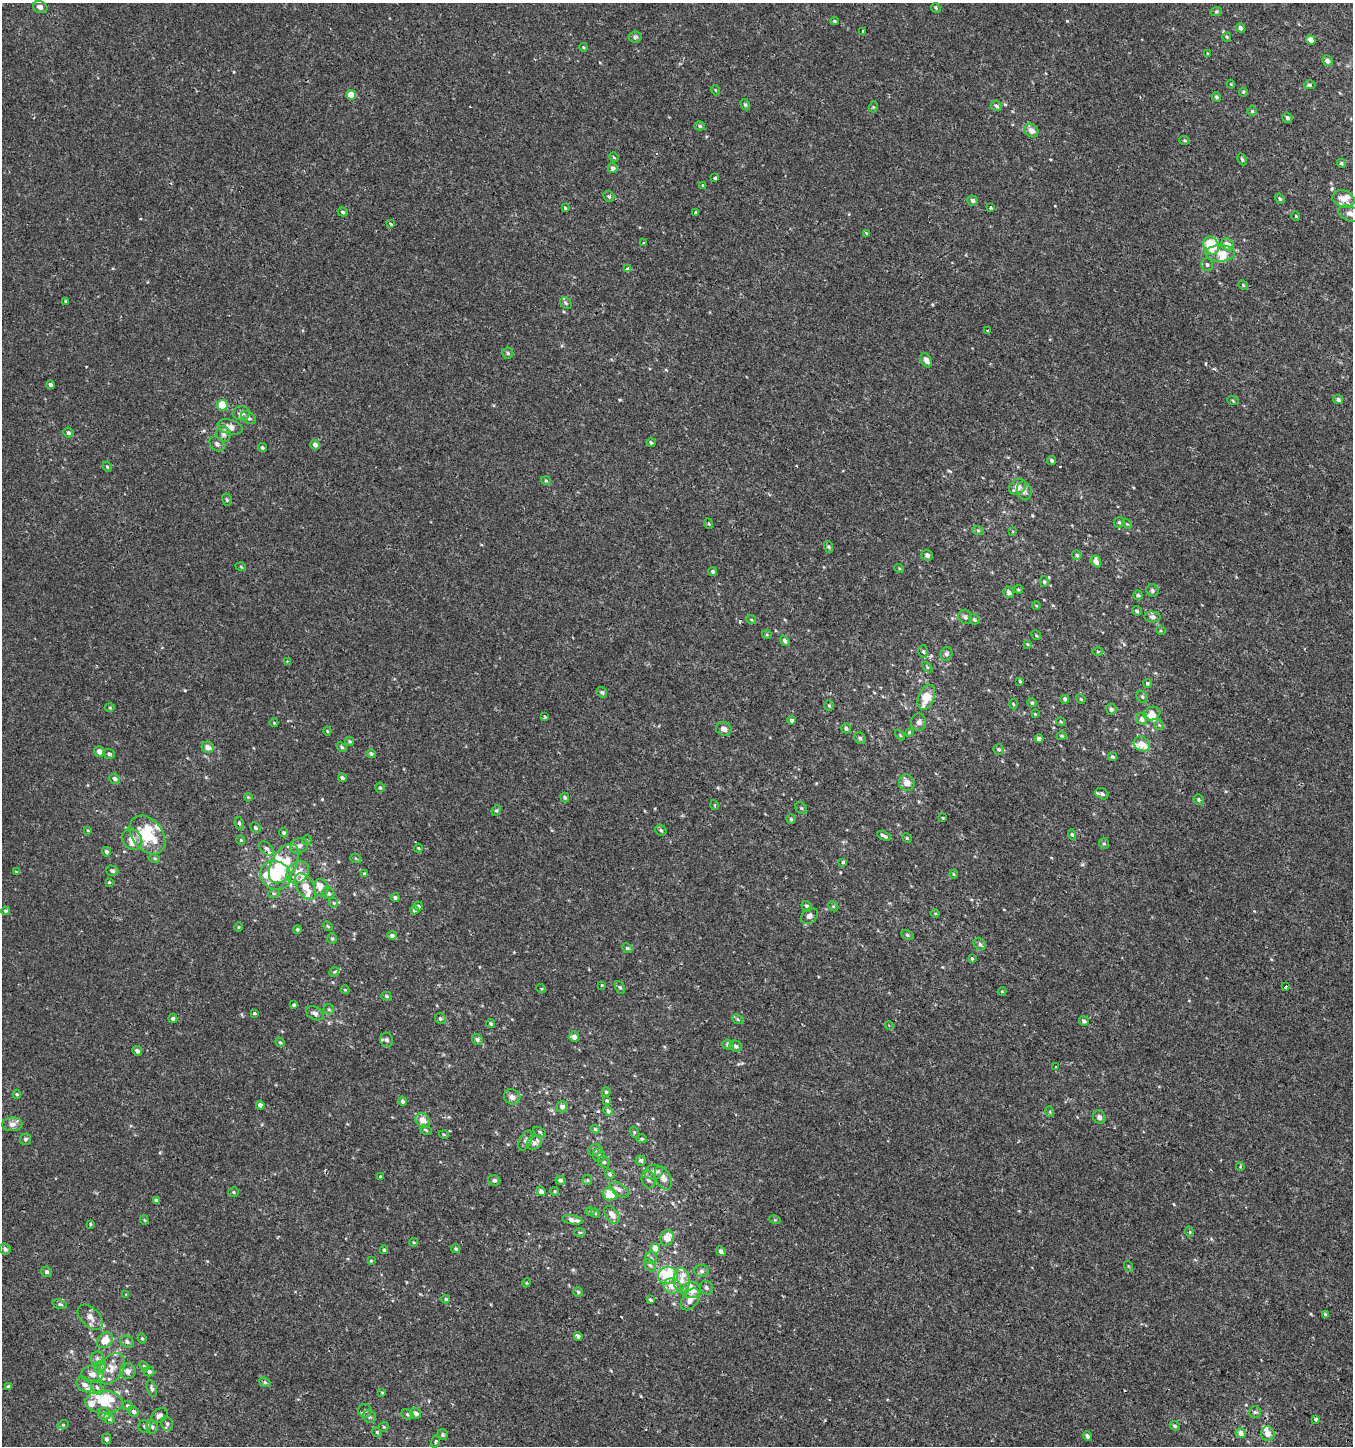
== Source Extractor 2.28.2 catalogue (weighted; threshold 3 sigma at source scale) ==
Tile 6 of 4 x 4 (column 2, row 2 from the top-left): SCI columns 1607-2957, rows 2939-4382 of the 5982 x 5886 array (HDU 1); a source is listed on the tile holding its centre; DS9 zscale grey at full resolution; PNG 1355 x 1448 px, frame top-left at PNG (2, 3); each listed source drawn as its Kron ellipse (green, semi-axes under 4 px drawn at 4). Shown black and unused: <1% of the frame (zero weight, under 2 of 3 exposures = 3% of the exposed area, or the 3 px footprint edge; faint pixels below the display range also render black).
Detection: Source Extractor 2.28.2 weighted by HDU 2 'WHT'; one run over the whole footprint, this tile lists its part. Background 4.91e-04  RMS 0.0027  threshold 0.0123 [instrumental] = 3 sigma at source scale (4.5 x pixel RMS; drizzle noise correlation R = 1.50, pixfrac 1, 0.0396/0.0396 arcsec/px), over >= 5 px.
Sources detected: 393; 1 inside a brighter object's white glare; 5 cosmic-ray / hot-pixel residue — neither listed nor drawn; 34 inside a brighter listed object's ellipse — not listed separately; the other 353 listed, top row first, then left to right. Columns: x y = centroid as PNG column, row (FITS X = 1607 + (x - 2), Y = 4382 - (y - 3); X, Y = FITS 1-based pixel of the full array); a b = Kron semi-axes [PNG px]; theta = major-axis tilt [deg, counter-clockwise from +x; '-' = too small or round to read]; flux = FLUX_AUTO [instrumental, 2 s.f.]
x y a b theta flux
40 7 7 6 - 0.91
936 8 5 4 - 0.32
1216 12 6 3 19 0.32
834 21 4 3 - 0.31
1240 28 5 4 - 0.85
863 31 3 3 - 0.9
635 37 6 5 - 0.57
1227 37 5 4 - 0.3
1311 40 5 4 - 1.9
583 47 4 3 - 0.25
1207 53 4 2 - 0.21
1327 61 5 5 - 0.94
1231 84 4 3 - 0.22
1309 85 6 4 -2 0.38
715 90 5 3 - 0.21
1243 92 4 4 - 0.3
351 95 5 4 - 3.5
1216 97 5 4 - 0.47
745 105 6 4 -61 0.42
996 106 6 5 - 0.54
873 107 5 3 - 0.24
1252 111 5 4 - 0.39
1287 118 5 4 - 0.65
700 126 5 4 - 0.39
1031 130 7 6 - 1.7
1185 140 5 3 - 0.29
614 157 5 4 - 0.26
1242 159 6 3 -63 0.36
1341 163 4 4 - 0.36
613 168 5 4 - 0.62
715 178 3 3 - 1
703 185 4 3 - 0.24
609 196 6 5 - 0.43
1280 199 5 4 - 0.36
1343 199 11 8 -19 2.4
973 201 5 5 - 0.65
565 208 4 3 - 0.27
990 208 3 3 - 0.78
343 212 5 4 - 0.38
696 212 4 3 - 6.2
1350 213 12 7 -18 1.3
1296 216 4 3 - 0.2
391 224 4 3 - 0.7
866 233 4 3 - 0.49
643 243 3 3 - 0.71
1211 245 9 7 -65 6.8
1227 245 6 5 - 1.8
1220 253 15 8 2 2.4
1207 264 6 6 - 0.56
627 269 3 3 - 1.5
1243 285 5 4 - 0.28
66 301 4 3 - 0.28
566 303 6 5 - 0.42
988 331 3 2 - 0.25
508 353 5 5 - 0.47
926 360 8 5 -61 1.1
50 385 4 4 - 0.5
1338 400 5 4 - 0.67
1233 401 6 3 -20 0.25
222 405 5 5 - 7.7
241 413 8 7 - 1.3
249 418 8 5 -35 0.78
230 427 13 7 -15 1.9
68 433 5 5 - 0.6
224 434 8 7 - 0.93
651 442 4 3 - 0.32
217 444 8 6 -45 0.72
315 445 5 4 - 1.1
262 447 4 4 - 0.43
1052 460 5 4 - 0.49
107 467 5 4 - 0.36
546 481 5 3 - 0.23
1018 487 9 7 38 2
1024 491 9 7 -74 1.1
227 500 6 5 - 0.42
1119 522 5 5 - 0.37
709 524 5 3 - 0.22
1127 524 5 3 - 0.24
978 530 6 4 -18 0.36
1013 532 3 2 - 0.34
829 547 6 4 -71 0.34
927 555 5 5 - 0.71
1077 555 5 4 - 0.5
1096 561 6 4 -71 1.7
241 567 5 3 - 0.23
899 568 5 3 - 0.22
713 572 4 4 - 0.45
1044 582 5 4 - 0.34
1018 589 4 4 - 0.29
1152 590 6 6 - 0.54
1009 592 6 5 - 0.84
1138 595 5 4 - 0.4
1036 605 4 3 - 0.24
1137 611 5 4 - 0.47
965 617 7 6 - 0.69
1152 617 8 5 -5 0.68
751 619 5 3 - 0.24
974 619 5 5 - 0.43
1161 631 5 3 - 0.24
767 635 5 3 - 0.25
1036 635 5 4 - 0.27
785 641 6 4 -53 0.6
1027 644 4 3 - 0.25
923 651 6 4 -74 0.43
1098 651 5 3 - 0.29
947 654 7 6 - 0.61
287 661 3 3 - 0.19
927 667 6 4 -46 0.29
1020 681 3 3 - 0.31
1147 683 5 4 - 0.35
602 692 6 5 - 0.52
926 697 13 7 68 4.7
1142 697 6 5 - 0.47
1065 699 4 3 - 0.66
1081 699 5 4 - 0.29
1032 703 5 4 - 0.29
1013 704 5 3 - 0.24
829 705 5 4 - 0.34
110 707 5 3 - 0.25
1111 709 5 5 - 0.77
1035 714 4 4 - 0.18
1152 714 8 6 18 1.8
544 716 4 3 - 0.4
1142 719 6 5 - 1.1
792 720 4 4 - 0.62
919 722 8 7 - 0.89
1061 722 5 4 - 0.31
274 723 4 3 - 0.19
1159 725 5 5 - 0.35
846 728 5 4 - 0.49
724 729 8 6 -21 1.1
327 731 4 4 - 0.23
909 732 4 3 - 0.24
900 735 6 4 -45 0.29
1062 736 5 4 - 0.29
860 738 6 5 - 0.41
1039 738 4 3 - 0.77
349 741 5 4 - 0.33
1142 744 9 7 -33 2.2
208 747 6 5 - 1.5
342 747 6 4 -41 0.38
999 749 5 5 - 0.47
99 751 5 5 - 1.4
109 754 6 5 - 0.68
371 754 4 4 - 0.5
1113 757 4 4 - 0.43
342 778 4 4 - 0.59
115 779 5 5 - 0.76
907 783 8 8 - 1.8
380 788 5 4 - 0.4
1102 794 7 5 -29 0.68
248 797 4 3 - 0.23
565 798 5 3 - 0.4
1199 800 5 5 - 0.46
715 805 5 3 - 0.23
801 808 6 5 - 0.41
496 810 5 4 - 0.36
943 818 4 3 - 0.21
791 819 4 4 - 0.34
239 823 6 4 -80 0.52
255 828 6 5 - 0.48
88 830 4 3 - 0.22
661 830 6 5 - 0.44
284 833 5 4 - 0.42
147 835 21 15 -51 11
1072 835 5 4 - 0.39
884 836 7 3 -25 0.65
907 838 5 4 - 0.28
132 839 11 9 -46 2.1
241 840 5 4 - 0.25
307 840 5 4 - 0.36
1104 844 5 5 - 0.38
299 846 9 7 22 1.3
266 848 9 5 -37 0.91
418 848 4 4 - 0.26
106 852 5 4 - 0.66
155 858 5 4 - 0.35
356 859 5 3 - 0.29
843 862 4 4 - 0.3
284 864 21 12 60 8.3
112 871 6 5 - 0.54
16 872 4 4 - 0.22
298 872 12 9 44 2.5
364 873 4 3 - 0.26
954 874 4 4 - 0.26
275 875 16 14 -25 10
109 882 4 3 - 0.25
306 887 15 8 -57 2.9
321 888 9 7 -74 1.8
274 893 5 4 - 0.32
328 893 6 5 - 0.62
395 897 4 4 - 0.49
334 903 5 3 - 0.26
418 906 5 4 - 0.71
807 906 5 5 - 0.58
833 906 5 4 - 0.33
414 910 4 3 - 1.3
5 911 4 4 - 0.38
935 913 4 4 - 0.33
809 916 9 7 40 1
328 926 5 4 - 0.27
238 927 5 3 - 0.19
297 929 4 4 - 0.34
392 935 5 4 - 0.68
907 935 6 4 -28 0.41
332 939 5 4 - 0.34
980 944 7 5 -44 0.53
627 948 5 4 - 0.33
972 958 3 3 - 0.82
334 972 5 4 - 0.29
602 985 4 4 - 0.2
620 987 6 4 -61 0.43
1286 987 4 3 - 1.8
541 988 5 3 - 0.26
345 990 4 4 - 0.24
1002 991 4 4 - 0.23
386 996 5 4 - 0.37
294 1005 4 3 - 1.5
329 1009 6 5 - 0.37
254 1013 3 3 - 0.87
315 1013 9 6 -27 0.84
440 1018 6 5 - 0.5
173 1019 4 4 - 0.52
738 1019 6 4 -24 0.42
1084 1021 5 4 - 0.61
491 1024 4 4 - 0.39
889 1025 4 3 - 0.23
574 1037 5 5 - 1.2
477 1039 5 5 - 0.62
386 1040 7 6 - 0.73
280 1042 5 4 - 0.33
728 1045 6 5 - 0.69
736 1046 6 5 - 0.64
137 1051 5 4 - 0.86
1056 1067 2 2 - 0.14
606 1092 4 4 - 0.42
17 1094 4 3 - 0.31
512 1097 8 7 - 1.3
607 1100 3 3 - 1.2
403 1101 5 4 - 0.59
260 1105 4 4 - 0.94
562 1107 5 5 - 0.93
608 1111 5 4 - 0.59
1050 1112 5 3 - 0.25
1099 1117 7 6 - 0.94
423 1120 8 6 -47 1.9
12 1124 10 7 3 1.3
595 1129 5 4 - 0.33
426 1130 6 3 -27 0.3
540 1132 7 4 -28 0.39
634 1132 6 4 -73 0.3
444 1135 5 3 - 0.23
26 1139 6 5 - 0.55
642 1139 5 4 - 0.32
525 1140 11 6 62 0.75
534 1143 8 6 37 0.97
595 1150 7 5 27 0.55
599 1155 7 6 - 0.51
641 1160 5 5 - 0.56
604 1162 6 5 - 0.53
1240 1167 4 3 - 0.2
654 1172 9 7 9 1.6
610 1174 5 4 - 0.39
380 1177 4 3 - 0.73
663 1178 13 7 -66 1.5
494 1180 6 5 - 0.49
560 1180 5 4 - 0.5
587 1180 5 5 - 0.34
649 1180 9 6 -75 0.74
619 1190 10 6 -36 0.87
541 1191 5 4 - 0.79
555 1191 4 4 - 0.29
233 1192 5 4 - 0.38
610 1194 7 6 - 4
156 1200 4 3 - 0.61
590 1211 4 4 - 0.26
595 1213 5 4 - 0.26
612 1215 10 6 -54 1.7
144 1220 4 4 - 0.27
573 1220 10 4 -10 1.3
775 1220 6 3 -17 0.24
90 1224 3 3 - 0.43
580 1232 6 3 0 0.27
1190 1232 5 3 - 0.23
667 1238 8 6 73 2.5
414 1242 4 4 - 0.25
655 1248 5 5 - 1.6
5 1249 6 5 - 0.71
456 1249 4 4 - 0.35
384 1250 4 3 - 0.34
721 1251 5 4 - 0.79
651 1258 6 6 - 0.59
371 1261 4 4 - 0.25
650 1265 7 5 -52 0.52
1128 1266 5 3 - 0.22
702 1271 7 6 - 0.72
47 1272 5 5 - 0.54
668 1276 10 8 5 6.3
682 1280 12 8 -87 2.1
526 1283 4 3 - 0.23
672 1286 8 7 - 2.4
706 1288 7 6 - 0.63
691 1290 9 8 - 2.2
578 1292 4 4 - 0.34
126 1294 3 3 - 0.21
446 1299 4 4 - 0.36
690 1299 12 8 54 2.1
650 1300 4 3 - 0.48
60 1304 7 4 -20 0.44
1326 1315 4 3 - 0.39
90 1317 15 9 -44 1.8
578 1336 4 3 - 0.78
142 1338 5 3 - 0.32
105 1340 9 6 45 3.4
127 1342 7 5 -32 0.71
97 1358 7 6 - 0.67
144 1366 5 3 - 0.27
100 1367 6 5 - 0.53
112 1369 17 11 57 2.9
128 1371 8 7 - 1.4
149 1372 5 4 - 0.51
92 1374 11 8 -5 1.5
265 1382 6 4 -23 0.4
84 1385 8 6 -44 1.4
8 1386 4 4 - 0.37
97 1388 8 5 -62 0.68
152 1388 9 4 -71 0.57
382 1392 4 3 - 0.21
104 1402 19 11 -1 6
127 1406 5 5 - 0.37
365 1411 7 6 - 0.63
134 1412 5 4 - 0.6
1255 1412 6 6 - 0.49
416 1413 6 5 - 0.87
104 1414 6 6 - 0.96
407 1414 6 5 - 0.41
159 1416 9 6 38 1.2
369 1416 7 6 - 0.58
109 1419 5 5 - 0.67
1316 1419 3 3 - 0.82
167 1424 7 5 -74 0.67
63 1425 6 3 18 0.3
145 1426 6 6 - 0.62
1175 1426 5 4 - 0.46
152 1427 7 5 -85 0.69
384 1427 5 4 - 0.33
377 1432 5 4 - 0.31
1241 1433 5 5 - 1.3
1268 1434 7 7 - 1.7
443 1435 5 5 - 0.53
1087 1436 4 4 - 0.69
106 1439 5 4 - 0.56
436 1441 6 4 71 0.33
Overlapping masked pixels (flux is a lower limit): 1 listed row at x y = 608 1111
Isophote crosses this tile's border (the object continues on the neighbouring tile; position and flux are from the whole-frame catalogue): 1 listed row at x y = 1350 213